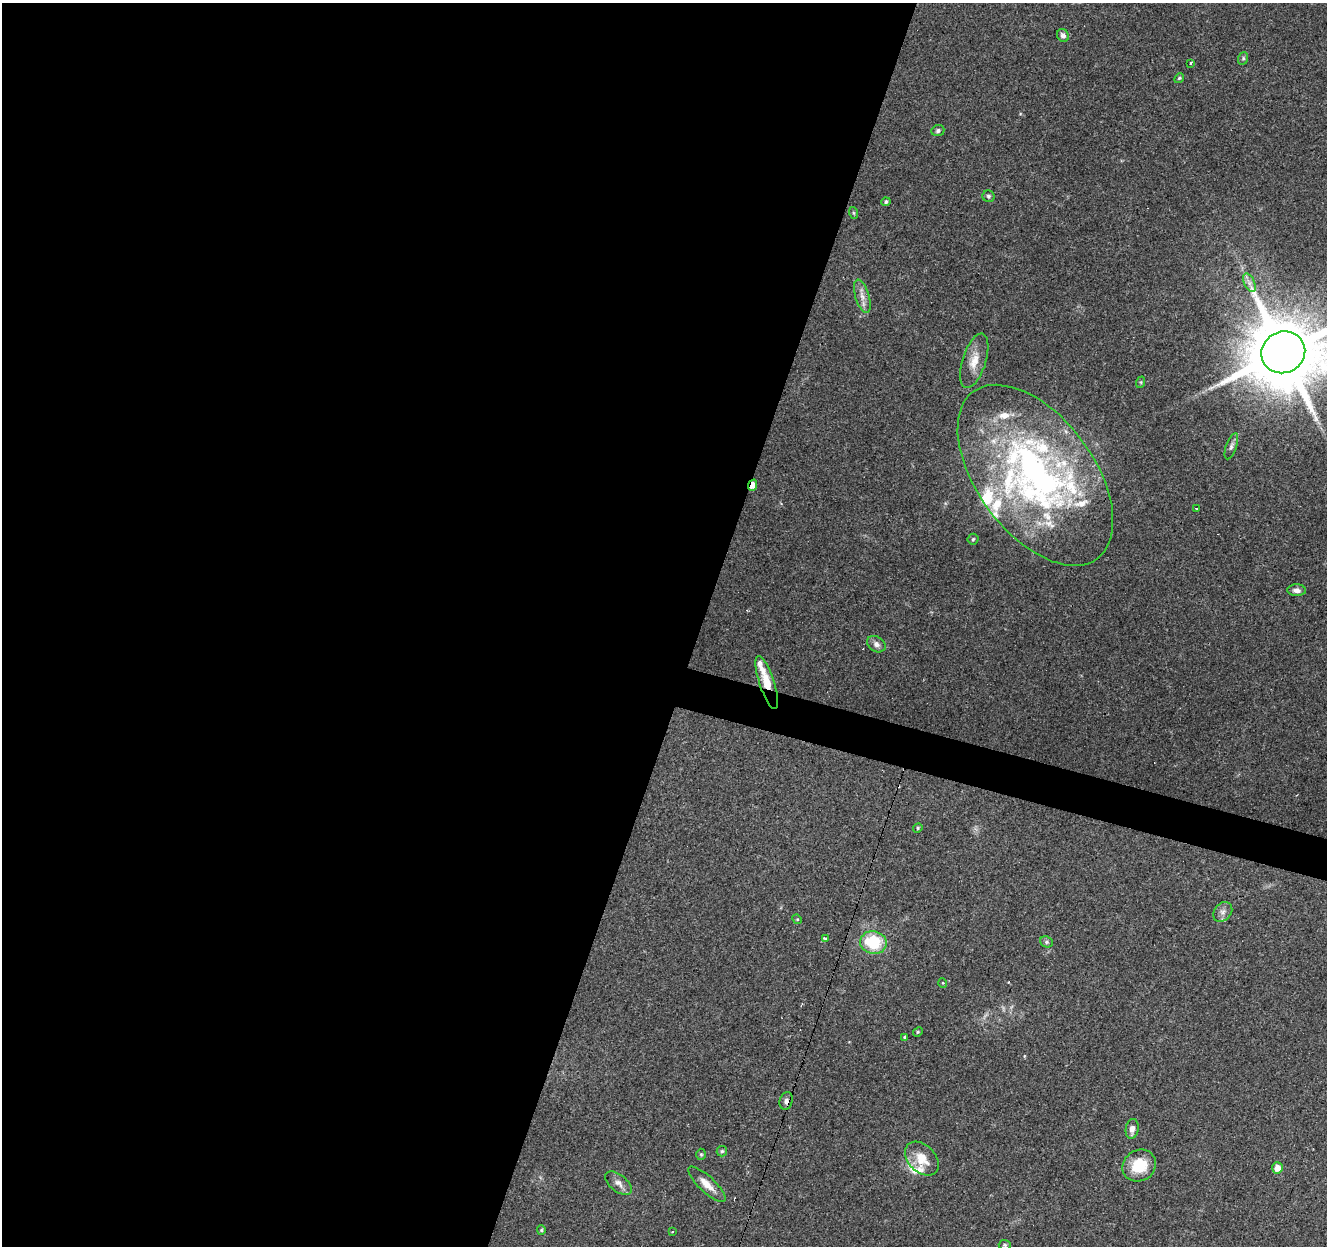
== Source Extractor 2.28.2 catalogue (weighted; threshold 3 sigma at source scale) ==
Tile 5 of 4 x 4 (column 1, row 2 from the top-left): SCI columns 1-1325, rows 2704-3947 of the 5306 x 5470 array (HDU 1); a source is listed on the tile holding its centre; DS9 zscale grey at full resolution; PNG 1329 x 1248 px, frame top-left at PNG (2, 3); each listed source drawn as its Kron ellipse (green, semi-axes under 4 px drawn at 4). Shown black and unused: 55% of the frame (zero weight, under 3 of 4 exposures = <1% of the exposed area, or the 3 px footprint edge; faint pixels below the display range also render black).
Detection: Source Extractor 2.28.2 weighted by HDU 2 'WHT'; one run over the whole footprint, this tile lists its part. Background 0.085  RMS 0.0048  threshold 0.0215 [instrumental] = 3 sigma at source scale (4.5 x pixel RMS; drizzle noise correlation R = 1.50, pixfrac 1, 0.0396/0.0396 arcsec/px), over >= 5 px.
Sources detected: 58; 3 cosmic-ray / hot-pixel residue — neither listed nor drawn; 13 inside a brighter listed object's ellipse — not listed separately; the other 42 listed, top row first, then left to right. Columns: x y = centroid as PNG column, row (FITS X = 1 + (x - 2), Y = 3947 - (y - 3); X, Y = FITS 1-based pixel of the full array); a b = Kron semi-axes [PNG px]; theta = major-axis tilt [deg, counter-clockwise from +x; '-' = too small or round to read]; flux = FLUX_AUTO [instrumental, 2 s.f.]
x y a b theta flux
1063 35 7 5 -57 1.7
1243 58 6 5 - 0.86
1191 63 4 3 - 2
1179 78 5 4 - 0.66
938 131 6 5 - 1.1
988 196 6 6 - 0.84
886 202 4 4 - 1
854 213 6 4 -71 0.63
1249 283 10 5 -64 2.1
862 296 17 7 -73 3.7
1283 352 22 20 27 5000
974 361 28 11 72 7.8
1141 382 6 4 72 0.58
1231 446 14 5 71 1.8
1035 475 104 58 -53 200
753 485 6 4 66 4.6
1197 509 3 3 - 1.4
973 539 5 5 - 0.75
1297 590 9 6 -1 2.2
876 644 10 7 -33 2.3
767 682 28 7 -72 11
918 828 5 4 - 0.59
1223 912 11 8 49 2.4
797 919 5 4 - 0.53
825 939 4 3 - 3.8
1046 942 7 5 -21 0.92
873 943 13 11 -12 22
943 983 5 3 - 0.38
918 1032 5 4 - 0.56
904 1037 4 3 - 1.9
786 1101 9 6 73 1.9
1132 1129 10 6 81 3.1
722 1151 5 5 - 0.73
701 1154 6 5 - 0.72
922 1159 20 13 -45 8.9
1139 1166 17 15 32 14
1277 1168 5 5 - 4.8
618 1183 16 8 -38 3.1
707 1184 24 8 -43 5.6
541 1230 5 4 - 0.62
672 1231 3 2 - 0.65
1005 1245 6 5 - 0.79
Overlapping masked pixels (flux is a lower limit): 3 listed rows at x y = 753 485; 767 682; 786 1101
Isophote crosses this tile's border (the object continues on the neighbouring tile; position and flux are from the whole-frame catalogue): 1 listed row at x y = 1283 352